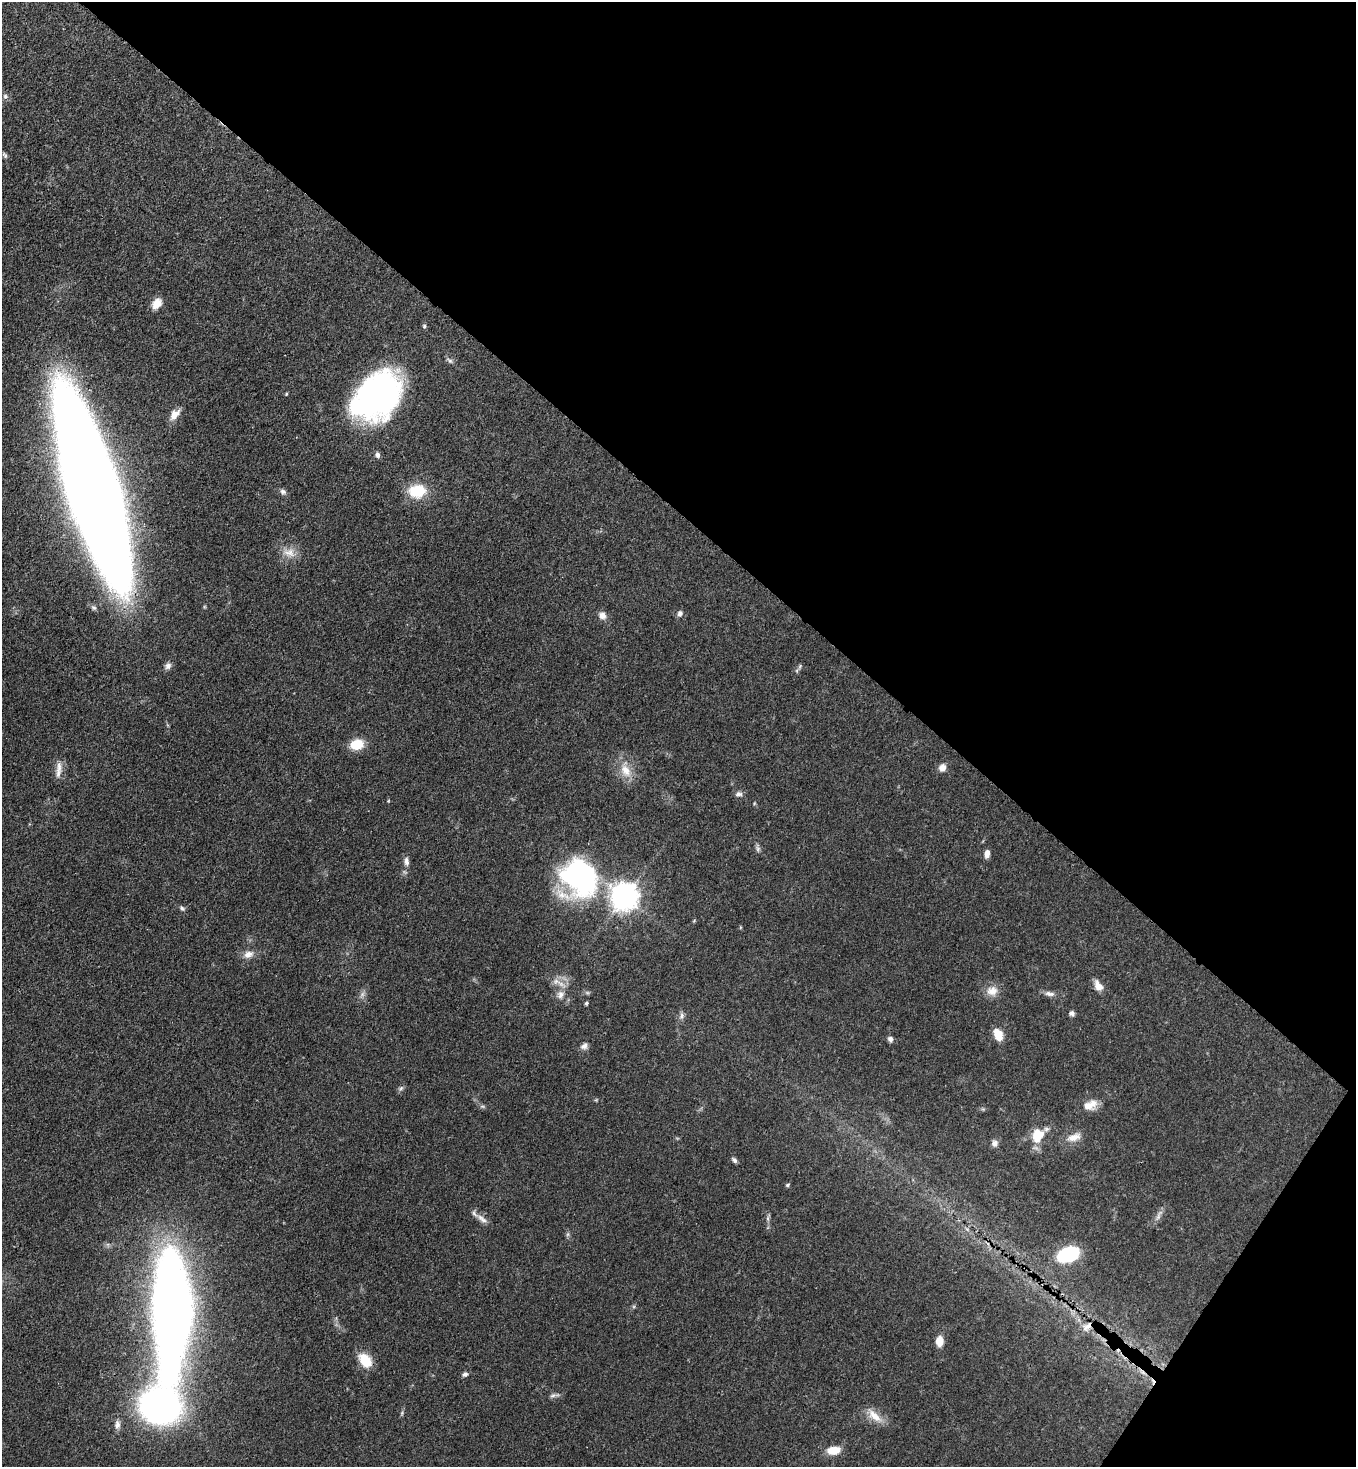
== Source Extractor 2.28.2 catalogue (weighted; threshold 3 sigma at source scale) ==
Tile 8 of 4 x 4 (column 4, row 2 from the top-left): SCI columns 4287-5640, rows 2997-4461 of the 6015 x 5992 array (HDU 1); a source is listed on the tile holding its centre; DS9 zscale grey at full resolution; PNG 1358 x 1469 px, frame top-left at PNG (2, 2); no overlay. Shown black and unused: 38% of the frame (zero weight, under 3 of 4 exposures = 7% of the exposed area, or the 3 px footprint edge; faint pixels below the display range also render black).
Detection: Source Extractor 2.28.2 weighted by HDU 2 'WHT'; one run over the whole footprint, this tile lists its part. Background 0.0644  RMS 0.0036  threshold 0.0163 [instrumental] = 3 sigma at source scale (4.5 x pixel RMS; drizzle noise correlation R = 1.50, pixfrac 1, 0.05/0.05 arcsec/px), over >= 5 px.
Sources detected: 66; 1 too faint to see at this stretch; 2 cosmic-ray / hot-pixel residue — not listed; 1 inside a brighter listed object's ellipse — not listed separately; the other 62 listed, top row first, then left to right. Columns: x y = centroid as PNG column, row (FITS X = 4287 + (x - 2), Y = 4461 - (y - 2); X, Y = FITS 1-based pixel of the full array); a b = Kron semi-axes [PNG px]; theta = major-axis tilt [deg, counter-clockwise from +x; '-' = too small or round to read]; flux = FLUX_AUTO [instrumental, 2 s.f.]
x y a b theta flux
5 96 7 6 - 0.92
5 155 10 5 -53 0.85
156 304 13 9 53 3.8
424 326 6 5 - 0.6
449 360 11 5 -37 0.93
377 396 51 36 46 110
175 414 15 8 50 3.5
377 455 7 6 - 1.1
92 489 132 29 -73 1800
417 491 19 15 8 12
283 492 9 7 -32 1.1
289 552 16 12 -3 4.2
680 613 9 7 77 1.2
602 615 10 9 - 2.3
168 666 10 8 51 1.5
800 666 11 5 63 0.85
357 744 15 11 12 7.2
59 767 16 8 84 3.1
942 768 9 9 - 2.3
626 770 24 13 -68 6.3
738 794 9 7 7 1.4
388 801 5 3 - 0.29
758 849 8 6 -84 0.96
987 854 9 5 83 2.4
406 861 12 7 -83 1.8
579 878 42 38 -44 68
624 896 10 10 - 320
182 908 9 6 -39 0.84
248 954 15 10 20 2.8
556 981 11 9 -9 2.7
1098 986 14 8 -61 3.1
992 991 16 13 19 4
362 994 10 6 63 1.3
560 994 11 10 - 2.7
1050 994 15 6 -10 1.9
586 1003 4 3 - 0.61
1072 1013 7 6 - 1.1
681 1016 11 6 84 1.3
998 1035 13 8 -68 5.7
890 1039 7 6 - 1.1
584 1046 10 7 28 1.5
401 1088 8 6 45 0.87
482 1106 7 4 -18 0.64
1088 1106 17 12 -18 3.7
1038 1136 20 15 70 8.2
1074 1137 22 10 19 4
995 1143 9 8 - 1.7
734 1160 8 5 -47 0.93
787 1185 5 4 - 0.66
768 1218 11 4 78 0.98
482 1219 19 8 -40 2.6
1068 1254 22 14 21 24
172 1310 84 24 90 540
1087 1327 14 9 45 2.7
940 1341 11 8 -90 4.1
365 1360 13 9 -50 10
465 1374 8 6 23 0.96
554 1395 16 4 9 1.1
160 1406 29 26 -10 160
874 1416 26 10 -43 5
117 1425 13 8 82 2
834 1450 14 8 8 5.9
Overlapping masked pixels (flux is a lower limit): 2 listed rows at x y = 92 489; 1087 1327